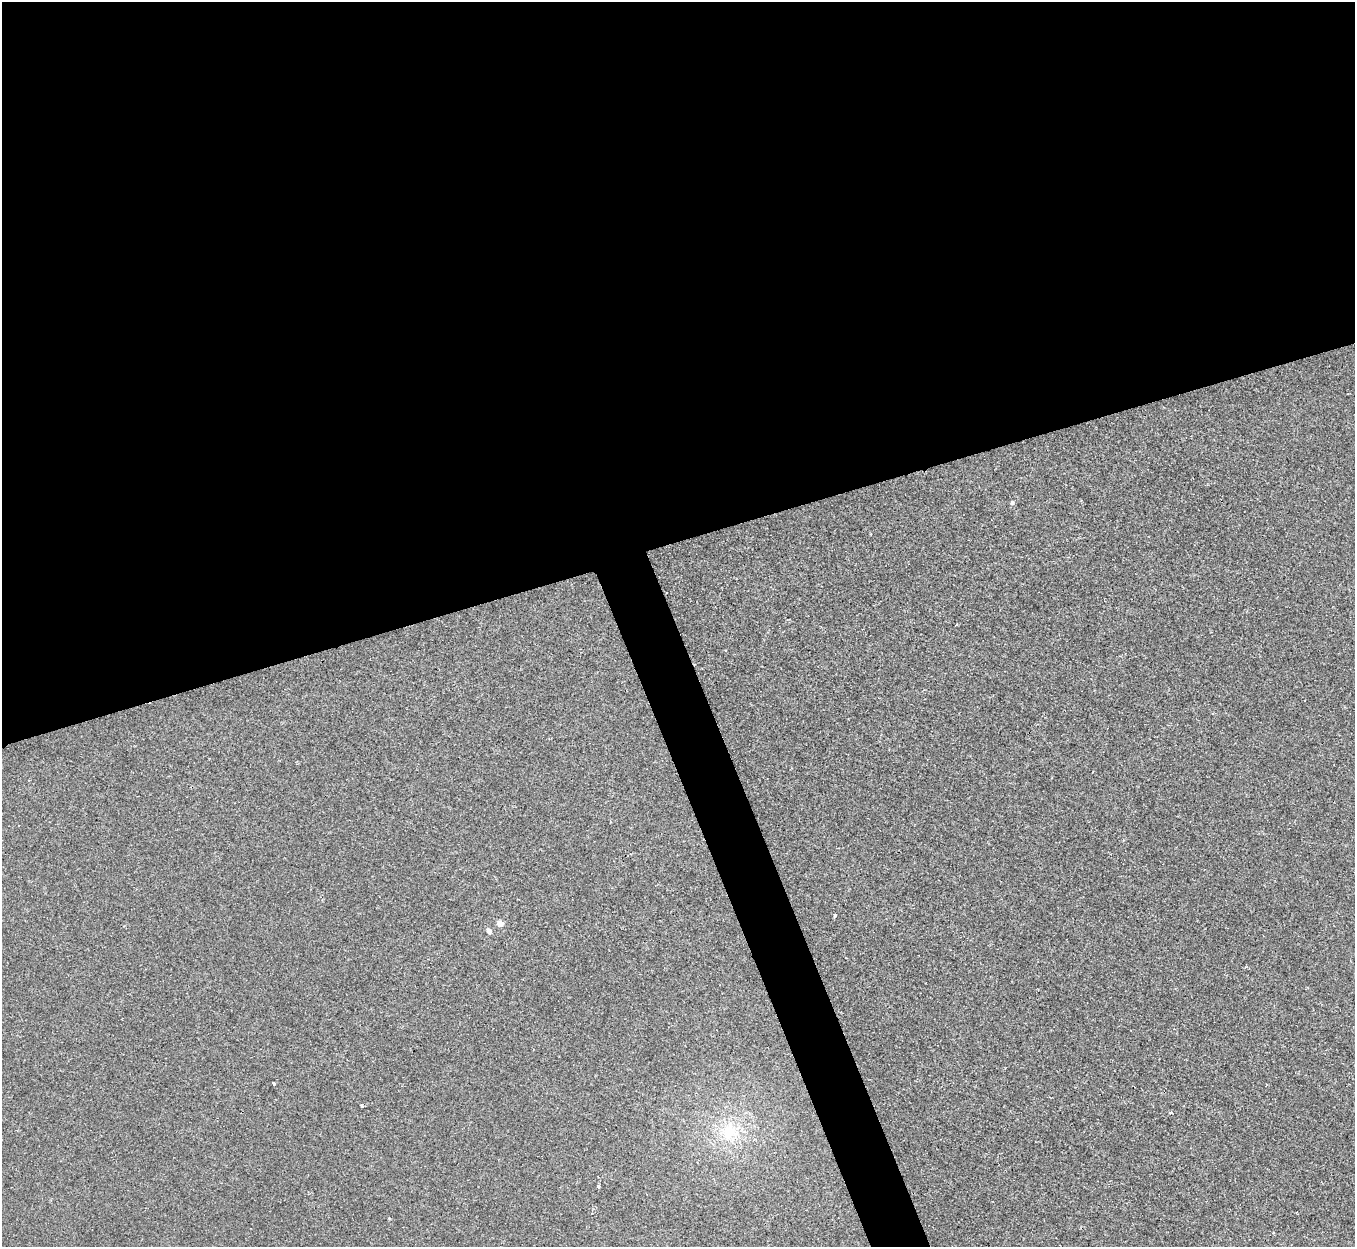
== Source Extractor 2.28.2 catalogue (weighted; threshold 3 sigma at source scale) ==
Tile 2 of 4 x 4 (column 2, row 1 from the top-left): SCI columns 1355-2707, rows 3881-5125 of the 5414 x 5400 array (HDU 1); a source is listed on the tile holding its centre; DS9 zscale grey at full resolution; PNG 1357 x 1249 px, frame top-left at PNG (2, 2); no overlay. Shown black and unused: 46% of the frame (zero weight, under 2 of 3 exposures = <1% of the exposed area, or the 3 px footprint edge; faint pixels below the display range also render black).
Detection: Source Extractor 2.28.2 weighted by HDU 2 'WHT'; one run over the whole footprint, this tile lists its part. Background 6.58e-04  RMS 0.0034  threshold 0.0152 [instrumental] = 3 sigma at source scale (4.5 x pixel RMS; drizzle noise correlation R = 1.50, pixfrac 1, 0.05/0.05 arcsec/px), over >= 5 px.
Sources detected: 10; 1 cosmic-ray / hot-pixel residue — not listed; the other 9 listed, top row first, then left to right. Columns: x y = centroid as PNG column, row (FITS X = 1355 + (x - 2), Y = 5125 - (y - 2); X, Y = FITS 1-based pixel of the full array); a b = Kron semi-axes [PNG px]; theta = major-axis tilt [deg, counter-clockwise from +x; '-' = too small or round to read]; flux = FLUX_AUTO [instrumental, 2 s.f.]
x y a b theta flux
1012 502 5 5 - 0.72
835 915 4 3 - 1.2
500 923 4 4 - 5.3
489 931 5 4 - 2.1
273 1083 3 3 - 1.3
362 1105 3 3 - 0.44
1170 1113 4 3 - 1.5
729 1131 29 21 76 14
598 1186 3 3 - 0.6